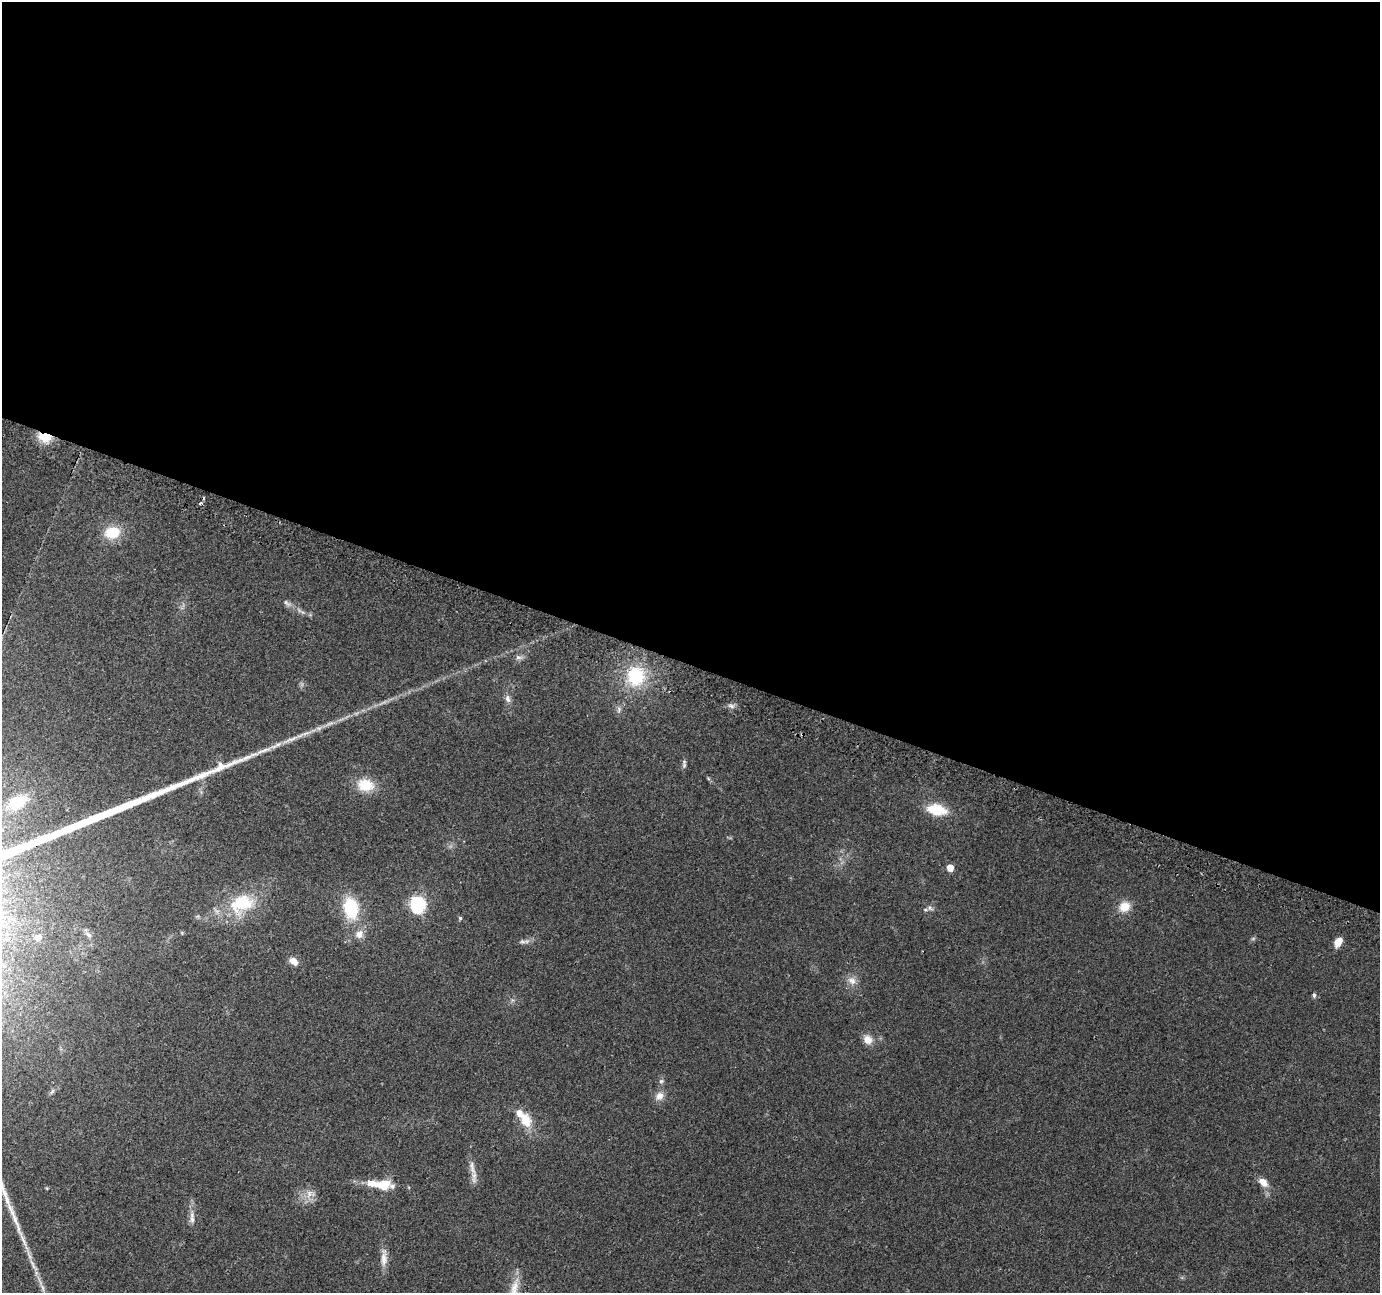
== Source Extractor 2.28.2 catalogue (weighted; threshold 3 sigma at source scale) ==
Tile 3 of 4 x 4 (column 3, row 1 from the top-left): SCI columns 2776-4153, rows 4182-5472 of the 5541 x 5715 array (HDU 1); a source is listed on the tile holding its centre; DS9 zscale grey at full resolution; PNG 1382 x 1295 px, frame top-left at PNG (2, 2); no overlay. Shown black and unused: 51% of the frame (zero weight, under 2 of 3 exposures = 2% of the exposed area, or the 3 px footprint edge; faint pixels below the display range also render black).
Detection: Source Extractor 2.28.2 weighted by HDU 2 'WHT'; one run over the whole footprint, this tile lists its part. Background 0.0562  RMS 0.0084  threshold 0.0379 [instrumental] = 3 sigma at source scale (4.5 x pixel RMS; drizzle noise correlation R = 1.50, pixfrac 1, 0.0396/0.0396 arcsec/px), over >= 5 px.
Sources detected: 47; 1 cosmic-ray / hot-pixel residue — not listed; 4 inside a brighter listed object's ellipse — not listed separately; the other 42 listed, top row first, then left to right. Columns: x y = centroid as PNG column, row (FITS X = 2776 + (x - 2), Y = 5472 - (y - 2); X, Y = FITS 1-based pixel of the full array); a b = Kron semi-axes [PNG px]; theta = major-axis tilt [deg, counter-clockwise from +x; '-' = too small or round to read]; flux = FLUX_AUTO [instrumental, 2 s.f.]
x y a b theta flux
45 436 12 8 -8 22
112 532 16 12 10 22
287 603 12 5 -41 2.9
518 657 9 6 -16 2.5
636 676 19 17 82 43
508 699 11 7 -74 3.5
731 706 9 5 -18 2.4
619 709 9 5 84 2.3
802 734 5 3 - 0.94
290 739 31 5 21 10
684 764 13 4 84 2.2
365 785 19 14 -10 19
17 802 24 15 28 25
937 810 16 10 -11 29
950 868 5 5 - 10
242 903 36 24 22 45
418 905 7 6 - 190
1124 907 14 12 39 11
351 908 21 14 -77 43
930 908 9 5 -23 2.3
460 918 4 4 - 1.3
359 934 11 10 - 6.3
89 935 10 6 -38 3
38 937 6 6 - 5
522 942 11 4 5 2.5
1338 942 11 7 60 8
294 961 12 8 -39 5.4
852 981 12 9 -33 5.5
1314 995 6 5 - 1.4
868 1040 12 10 -60 6.9
661 1081 6 6 - 1.7
659 1096 13 9 59 5.9
525 1120 17 12 -67 16
472 1168 27 6 -76 6.9
1263 1182 13 8 -46 7.4
383 1186 16 11 -28 11
309 1194 11 5 83 4.5
192 1219 12 6 -84 4.1
384 1259 20 9 89 7.3
33 1264 19 4 -66 5.9
43 1288 11 4 -79 3.1
514 1289 31 11 86 17
Overlapping masked pixels (flux is a lower limit): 2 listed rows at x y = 45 436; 802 734
Isophote crosses this tile's border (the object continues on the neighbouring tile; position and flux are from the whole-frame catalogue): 1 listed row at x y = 514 1289